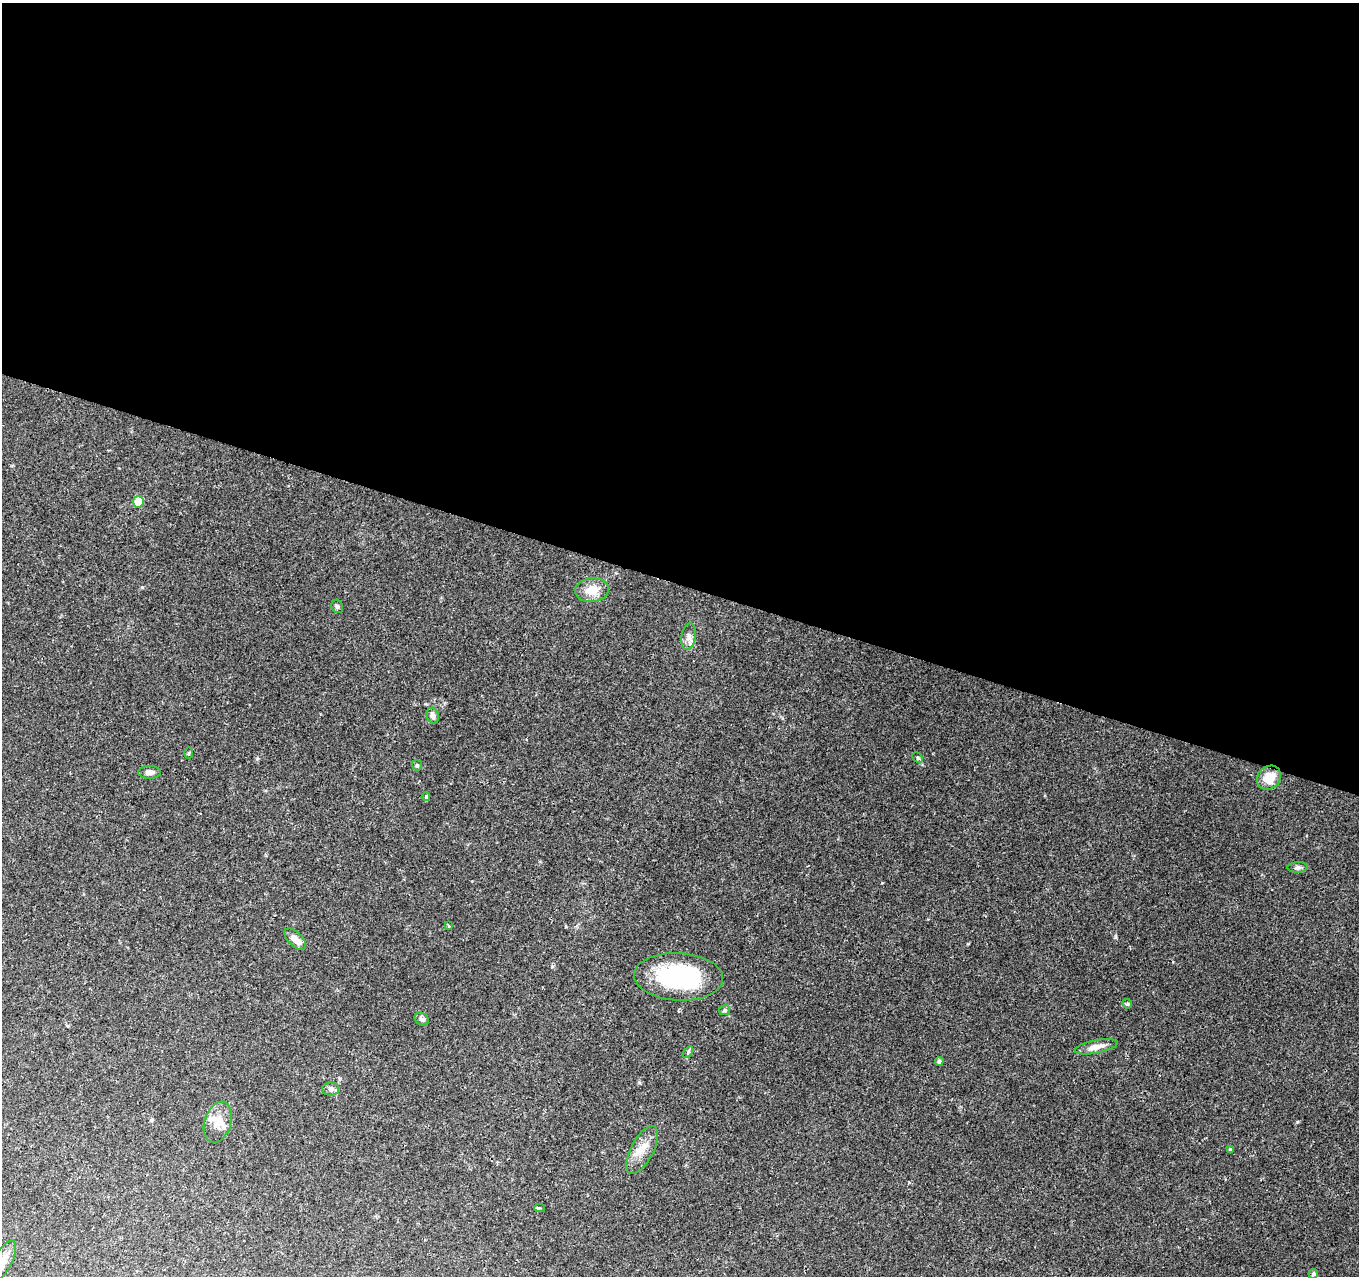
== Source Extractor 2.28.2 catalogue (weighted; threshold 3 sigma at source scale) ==
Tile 3 of 4 x 4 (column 3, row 1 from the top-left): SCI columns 2715-4071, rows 4035-5308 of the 5437 x 5587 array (HDU 1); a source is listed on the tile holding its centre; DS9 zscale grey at full resolution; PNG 1361 x 1278 px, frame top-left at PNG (2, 3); each listed source drawn as its Kron ellipse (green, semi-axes under 4 px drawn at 4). Shown black and unused: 46% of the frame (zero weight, under 2 of 3 exposures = <1% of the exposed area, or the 3 px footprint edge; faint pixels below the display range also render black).
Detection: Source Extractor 2.28.2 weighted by HDU 2 'WHT'; one run over the whole footprint, this tile lists its part. Background 0.0889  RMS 0.0063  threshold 0.0285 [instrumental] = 3 sigma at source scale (4.5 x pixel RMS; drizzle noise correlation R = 1.50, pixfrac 1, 0.0396/0.0396 arcsec/px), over >= 5 px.
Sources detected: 29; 1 inside a brighter listed object's ellipse — not listed separately; the other 28 listed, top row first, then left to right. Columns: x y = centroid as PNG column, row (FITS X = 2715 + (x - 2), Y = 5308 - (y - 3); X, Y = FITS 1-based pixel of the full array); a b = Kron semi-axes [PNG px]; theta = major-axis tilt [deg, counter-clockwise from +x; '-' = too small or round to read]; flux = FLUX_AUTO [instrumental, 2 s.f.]
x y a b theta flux
138 502 5 5 - 18
592 590 17 12 4 9.7
337 606 7 5 -59 1.2
689 636 13 7 80 3.5
433 716 8 6 -74 2.2
189 753 5 3 - 0.65
918 758 6 4 -45 0.87
417 765 5 5 - 0.85
149 772 11 6 1 2.9
1269 778 13 11 43 10
426 797 4 3 - 1.5
1298 867 10 5 2 1.7
449 926 3 3 - 0.67
295 939 13 7 -44 5.6
679 977 44 23 -3 65
1127 1004 5 4 - 0.74
725 1010 6 4 30 1.2
422 1019 7 6 - 1.6
1096 1047 22 6 11 5.4
688 1052 6 3 54 0.77
939 1061 4 4 - 1.6
330 1089 9 6 1 2
218 1122 21 13 72 9.4
1230 1149 4 3 - 2.9
642 1150 26 11 62 9.6
539 1208 5 3 - 1.3
2 1261 23 9 61 6.4
1313 1274 5 4 - 1.2
Isophote crosses this tile's border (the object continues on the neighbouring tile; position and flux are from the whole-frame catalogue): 1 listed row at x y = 2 1261
Unlisted compact peaks at least as high as the median listed source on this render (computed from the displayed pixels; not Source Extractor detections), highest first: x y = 1115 937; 142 587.